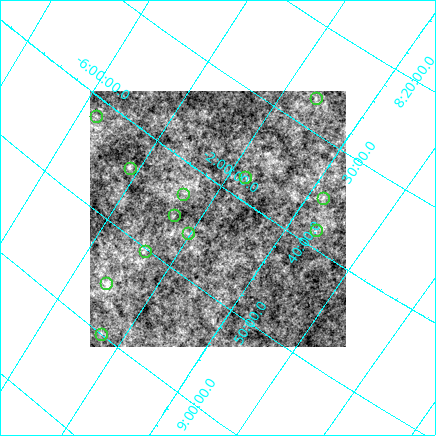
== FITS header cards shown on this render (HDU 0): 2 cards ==
NAXIS1  =                  256 / length of data axis 1
NAXIS2  =                  256 / length of data axis 2

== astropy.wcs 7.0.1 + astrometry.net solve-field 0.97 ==
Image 256 x 256 px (HDU 0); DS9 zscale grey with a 90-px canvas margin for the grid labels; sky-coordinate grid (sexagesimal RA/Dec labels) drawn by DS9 from the SOLVED WCS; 12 Tycho-2 reference stars matched to detected sources circled (green)
Header WCS: none
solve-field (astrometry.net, Tycho-2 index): SOLVED blind (the file carries no WCS)
Solved WCS: RA---TAN-SIP/DEC--TAN-SIP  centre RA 08:42:59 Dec -01:37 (130.74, -1.62 deg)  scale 94.9 x 92.5 arcsec/px (non-square pixels)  FOV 404.9' x 394.7'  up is -124 deg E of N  parity flipped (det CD > 0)
(file carries no celestial WCS; the grid is the blind solution)
Tycho-2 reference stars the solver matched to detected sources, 12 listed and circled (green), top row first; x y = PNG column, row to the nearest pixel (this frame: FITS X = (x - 90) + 1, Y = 256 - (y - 91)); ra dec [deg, ICRS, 3 dp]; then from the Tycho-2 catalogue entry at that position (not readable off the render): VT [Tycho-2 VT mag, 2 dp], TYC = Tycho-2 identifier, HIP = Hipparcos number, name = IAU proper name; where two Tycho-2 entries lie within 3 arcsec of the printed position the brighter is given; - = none
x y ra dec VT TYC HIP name
316 98 126.717 -1.216 7.72 4849-1357-1 41417 -
96 116 130.460 -5.611 8.00 4871-38-1 42674 -
130 168 131.017 -4.202 7.32 4871-1242-1 42863 -
245 177 129.447 -1.603 8.41 4863-415-1 - -
183 194 130.738 -2.696 8.29 4867-88-1 42776 -
323 198 128.789 +0.363 7.06 210-413-1 42119 -
174 215 131.337 -2.601 6.89 4868-1276-2 42951 -
316 230 129.585 +0.691 7.35 211-1445-1 42370 -
188 233 131.510 -2.049 5.81 4868-1673-1 43026 -
145 251 132.566 -2.736 7.89 4868-274-1 - -
106 283 133.845 -3.148 7.13 4869-1184-1 43810 -
101 334 134.990 -2.548 7.73 4869-1256-1 44179 -